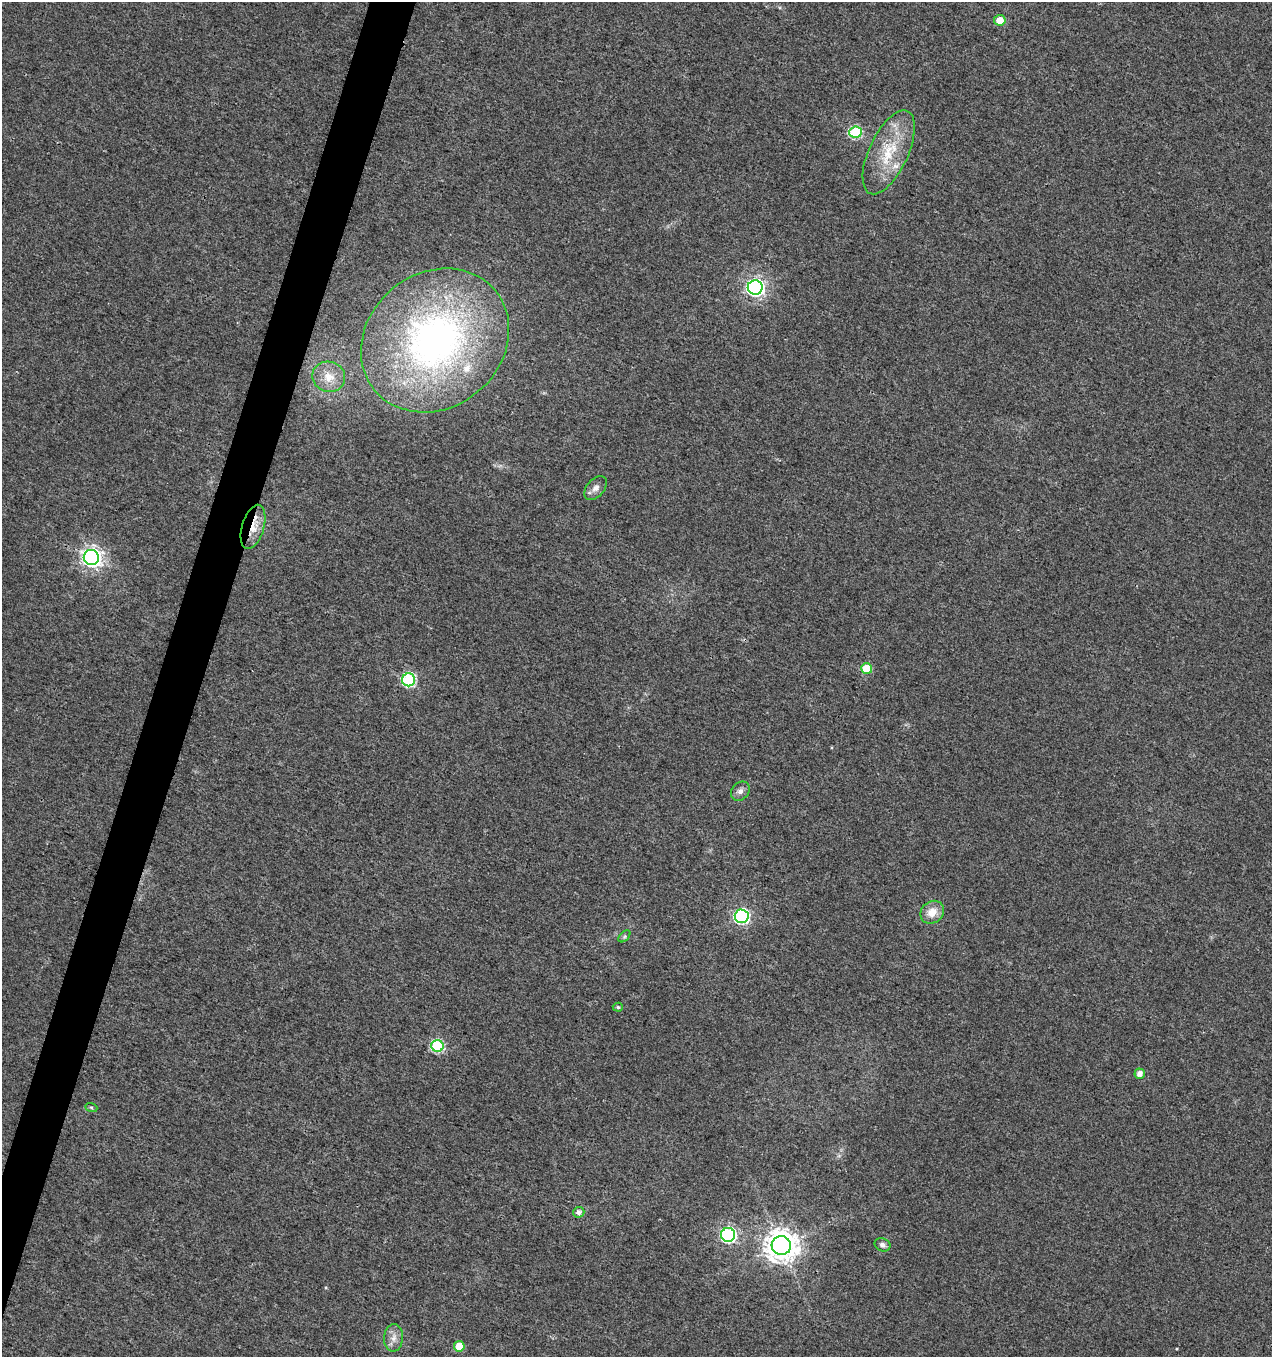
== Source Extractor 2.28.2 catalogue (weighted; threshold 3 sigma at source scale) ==
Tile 7 of 4 x 4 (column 3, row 2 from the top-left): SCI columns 2821-4090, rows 2709-4063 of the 5574 x 5425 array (HDU 1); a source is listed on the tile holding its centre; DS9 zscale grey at full resolution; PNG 1274 x 1359 px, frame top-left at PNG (2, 2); each listed source drawn as its Kron ellipse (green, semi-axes under 4 px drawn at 4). Shown black and unused: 3% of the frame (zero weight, under 3 of 4 exposures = <1% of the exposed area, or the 3 px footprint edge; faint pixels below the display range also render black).
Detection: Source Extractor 2.28.2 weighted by HDU 2 'WHT'; one run over the whole footprint, this tile lists its part. Background 0.00757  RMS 0.0031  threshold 0.0141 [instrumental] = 3 sigma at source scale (4.5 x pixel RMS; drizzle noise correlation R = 1.50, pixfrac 1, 0.0396/0.0396 arcsec/px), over >= 5 px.
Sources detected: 27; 2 inside a brighter listed object's ellipse — not listed separately; the other 25 listed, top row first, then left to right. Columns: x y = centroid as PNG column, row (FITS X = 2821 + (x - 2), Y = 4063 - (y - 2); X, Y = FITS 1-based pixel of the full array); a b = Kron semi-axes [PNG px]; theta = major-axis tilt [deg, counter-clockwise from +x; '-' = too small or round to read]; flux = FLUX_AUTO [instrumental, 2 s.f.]
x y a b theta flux
1000 20 6 5 - 5
856 132 6 5 - 27
889 152 45 19 65 15
755 287 7 7 - 120
435 340 78 67 40 110
329 377 17 15 -19 5.2
596 488 14 8 48 1.9
253 527 23 11 74 6.1
91 557 7 7 - 170
867 668 5 5 - 9.7
409 680 6 6 - 42
740 791 10 8 47 1.5
932 912 12 10 40 4.2
742 916 7 7 - 67
624 936 7 4 45 0.59
618 1007 5 4 - 0.51
437 1046 6 6 - 34
1140 1074 5 5 - 1.8
91 1107 6 4 -20 0.43
579 1212 5 5 - 1.4
728 1235 7 7 - 65
781 1245 9 9 - 510
882 1245 8 6 -20 1.1
393 1338 13 9 85 2.4
459 1346 5 5 - 6.9
Overlapping masked pixels (flux is a lower limit): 1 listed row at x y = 253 527